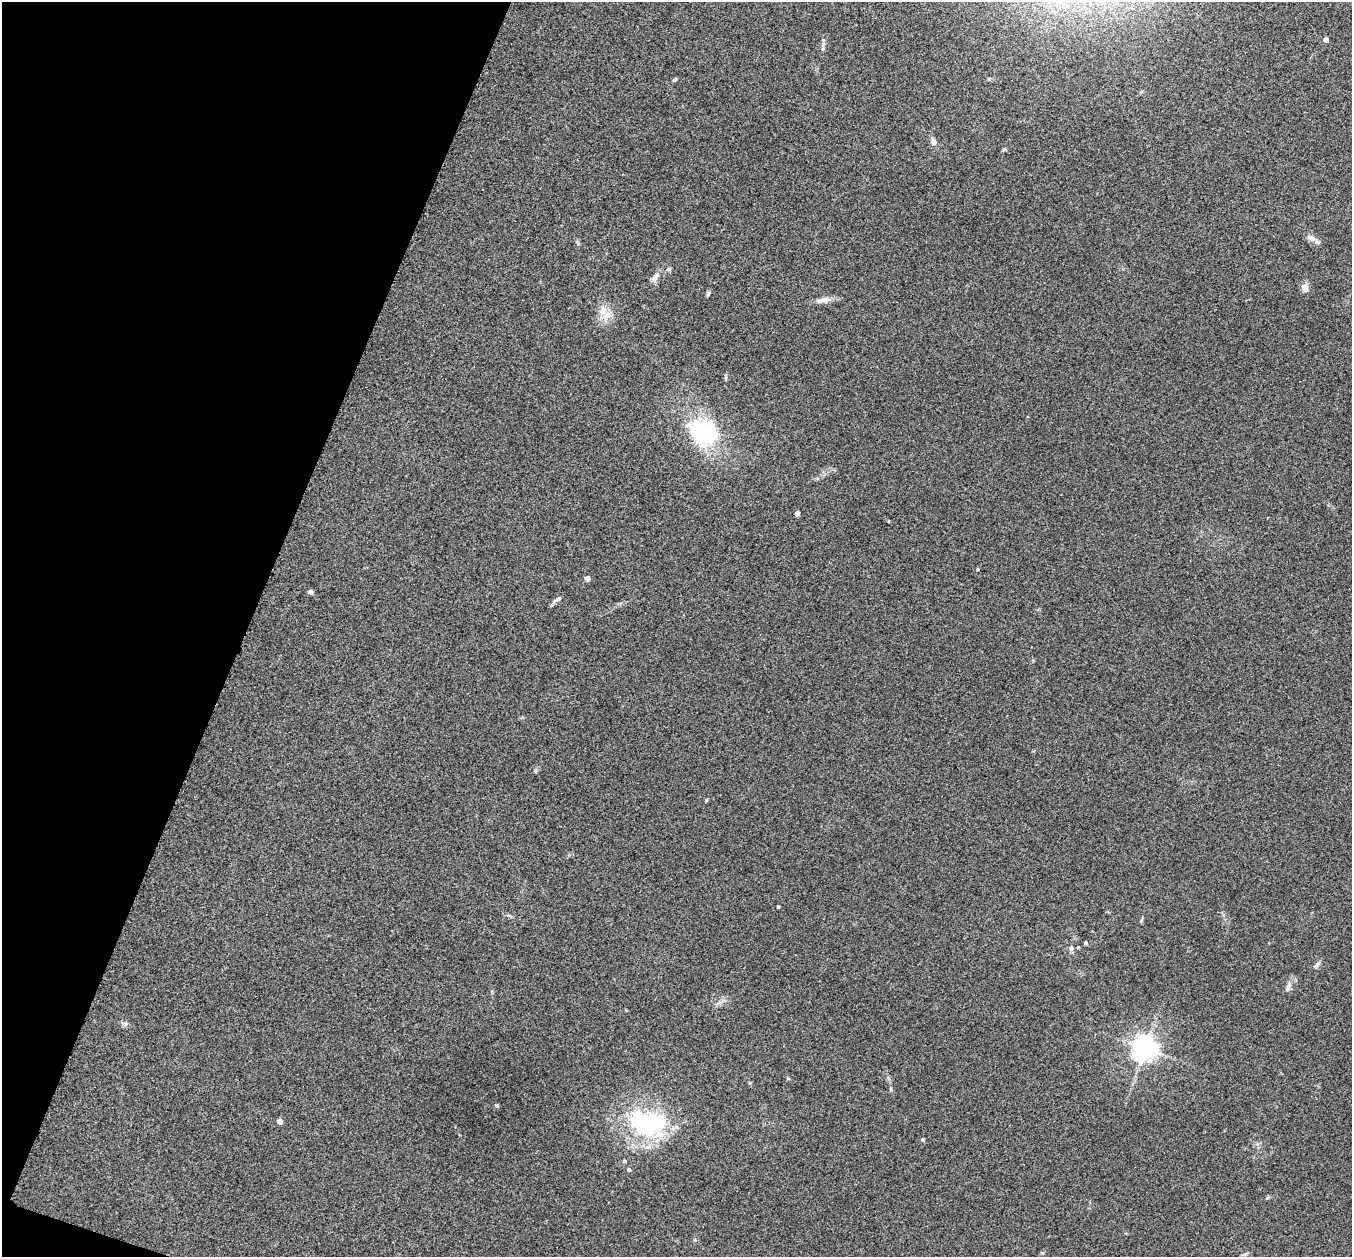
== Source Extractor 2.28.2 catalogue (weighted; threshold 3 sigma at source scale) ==
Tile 9 of 4 x 4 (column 1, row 3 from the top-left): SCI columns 16-1365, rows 1402-2656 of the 5434 x 5444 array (HDU 1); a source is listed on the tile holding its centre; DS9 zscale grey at full resolution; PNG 1354 x 1259 px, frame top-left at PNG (2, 2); no overlay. Shown black and unused: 18% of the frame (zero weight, under 3 of 4 exposures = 2% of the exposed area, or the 3 px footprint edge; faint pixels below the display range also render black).
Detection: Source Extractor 2.28.2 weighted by HDU 2 'WHT'; one run over the whole footprint, this tile lists its part. Background 0.106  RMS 0.013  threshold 0.0569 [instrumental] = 3 sigma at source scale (4.5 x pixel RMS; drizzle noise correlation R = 1.50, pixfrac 1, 0.05/0.05 arcsec/px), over >= 5 px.
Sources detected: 33; all 33 listed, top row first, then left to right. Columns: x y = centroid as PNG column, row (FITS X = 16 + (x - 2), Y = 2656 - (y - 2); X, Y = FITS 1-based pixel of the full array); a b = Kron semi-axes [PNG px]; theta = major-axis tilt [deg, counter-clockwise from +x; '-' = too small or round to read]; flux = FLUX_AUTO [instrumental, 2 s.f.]
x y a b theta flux
1326 40 4 4 - 6.8
823 49 5 5 - 1.6
675 80 5 4 - 2
933 142 8 7 - 5.4
1005 150 7 3 0 1.5
1311 238 13 8 -21 7.2
669 269 6 5 - 2.6
655 277 18 6 60 7
1304 288 8 6 89 10
823 300 20 6 9 8.7
603 311 16 9 81 12
704 432 35 24 -15 110
797 513 4 4 - 7.5
978 569 5 3 - 1.1
587 579 4 4 - 8.5
310 592 4 4 - 5.8
557 599 12 5 33 4.2
778 907 3 3 - 1.7
1085 943 4 3 - 2.5
1078 947 4 3 - 1.1
1071 948 7 6 - 3.5
1317 965 12 5 54 3.6
1288 987 15 6 72 6
125 1024 6 4 71 2.2
1145 1049 7 7 - 1200
891 1089 6 4 90 1.5
497 1106 6 3 -31 1.6
280 1121 4 4 - 10
647 1123 52 31 -7 140
923 1140 4 4 - 2.2
624 1161 5 4 - 1.8
629 1170 4 4 - 2.6
1267 1198 6 3 19 1.7